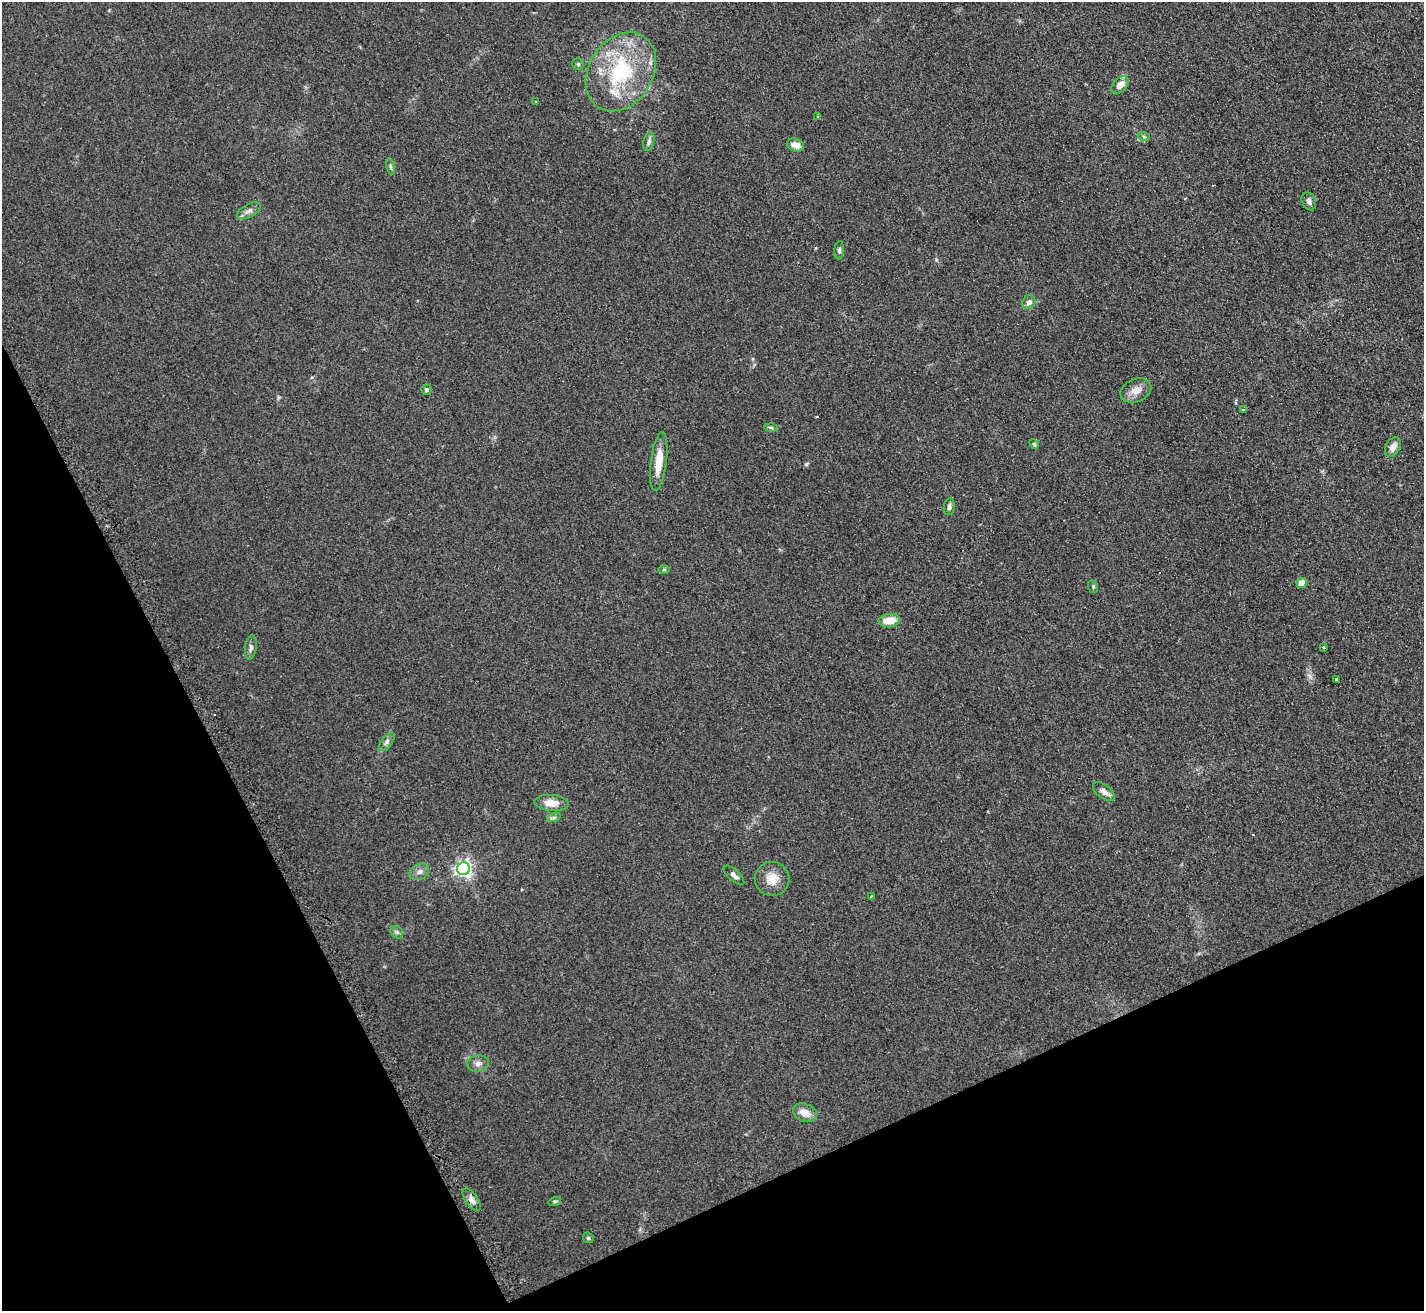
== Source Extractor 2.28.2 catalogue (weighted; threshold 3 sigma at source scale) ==
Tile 14 of 4 x 4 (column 2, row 4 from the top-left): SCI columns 1430-2851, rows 156-1464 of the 5712 x 5686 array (HDU 1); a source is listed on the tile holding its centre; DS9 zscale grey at full resolution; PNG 1426 x 1313 px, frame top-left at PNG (2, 2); each listed source drawn as its Kron ellipse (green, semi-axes under 4 px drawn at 4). Shown black and unused: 24% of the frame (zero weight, under 2 of 3 exposures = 2% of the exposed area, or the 3 px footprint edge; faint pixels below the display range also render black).
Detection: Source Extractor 2.28.2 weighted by HDU 2 'WHT'; one run over the whole footprint, this tile lists its part. Background 0.127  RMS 0.012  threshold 0.0528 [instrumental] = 3 sigma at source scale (4.5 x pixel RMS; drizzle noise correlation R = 1.50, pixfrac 1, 0.05/0.05 arcsec/px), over >= 5 px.
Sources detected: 49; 4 cosmic-ray / hot-pixel residue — neither listed nor drawn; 2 inside a brighter listed object's ellipse — not listed separately; the other 43 listed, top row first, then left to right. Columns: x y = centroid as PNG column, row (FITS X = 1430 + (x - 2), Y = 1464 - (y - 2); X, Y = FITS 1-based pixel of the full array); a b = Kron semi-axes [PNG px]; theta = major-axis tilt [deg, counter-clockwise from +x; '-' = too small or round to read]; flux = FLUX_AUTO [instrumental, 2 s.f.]
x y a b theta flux
578 64 5 5 - 2.2
621 72 42 32 57 110
1120 85 10 7 47 10
535 102 3 2 - 1.5
818 116 4 3 - 1.6
1144 137 6 4 -19 1.7
649 141 10 5 76 3.2
795 145 9 6 -17 8.5
390 167 8 4 -80 2.2
1309 201 9 6 -63 4.5
249 211 13 6 28 6.1
839 250 9 5 84 2.8
1029 302 7 6 - 6.2
426 390 5 5 - 2.3
1136 390 16 11 23 11
1244 410 3 3 - 4.5
771 427 7 4 -2 1.9
1034 444 5 4 - 1.4
1393 447 10 7 59 8.2
659 461 29 8 83 22
949 507 8 5 83 3.3
664 570 6 4 1 1.6
1302 583 5 5 - 15
1093 587 6 5 - 1.7
889 620 11 6 8 18
251 647 12 5 82 3.6
1324 647 3 3 - 9.6
1337 680 4 3 - 8.1
387 742 11 5 53 3.9
1104 792 13 7 -38 7.3
552 803 17 8 -3 15
554 817 7 4 19 2.4
464 869 6 6 - 440
419 872 10 7 28 5.4
734 875 13 5 -42 4.5
772 879 17 17 - 18
871 896 4 3 - 5
397 932 7 5 -45 2.5
478 1063 11 8 11 5.8
805 1113 12 8 -23 12
472 1200 13 6 -55 5.9
555 1201 6 4 18 1.6
588 1238 6 5 - 1.6